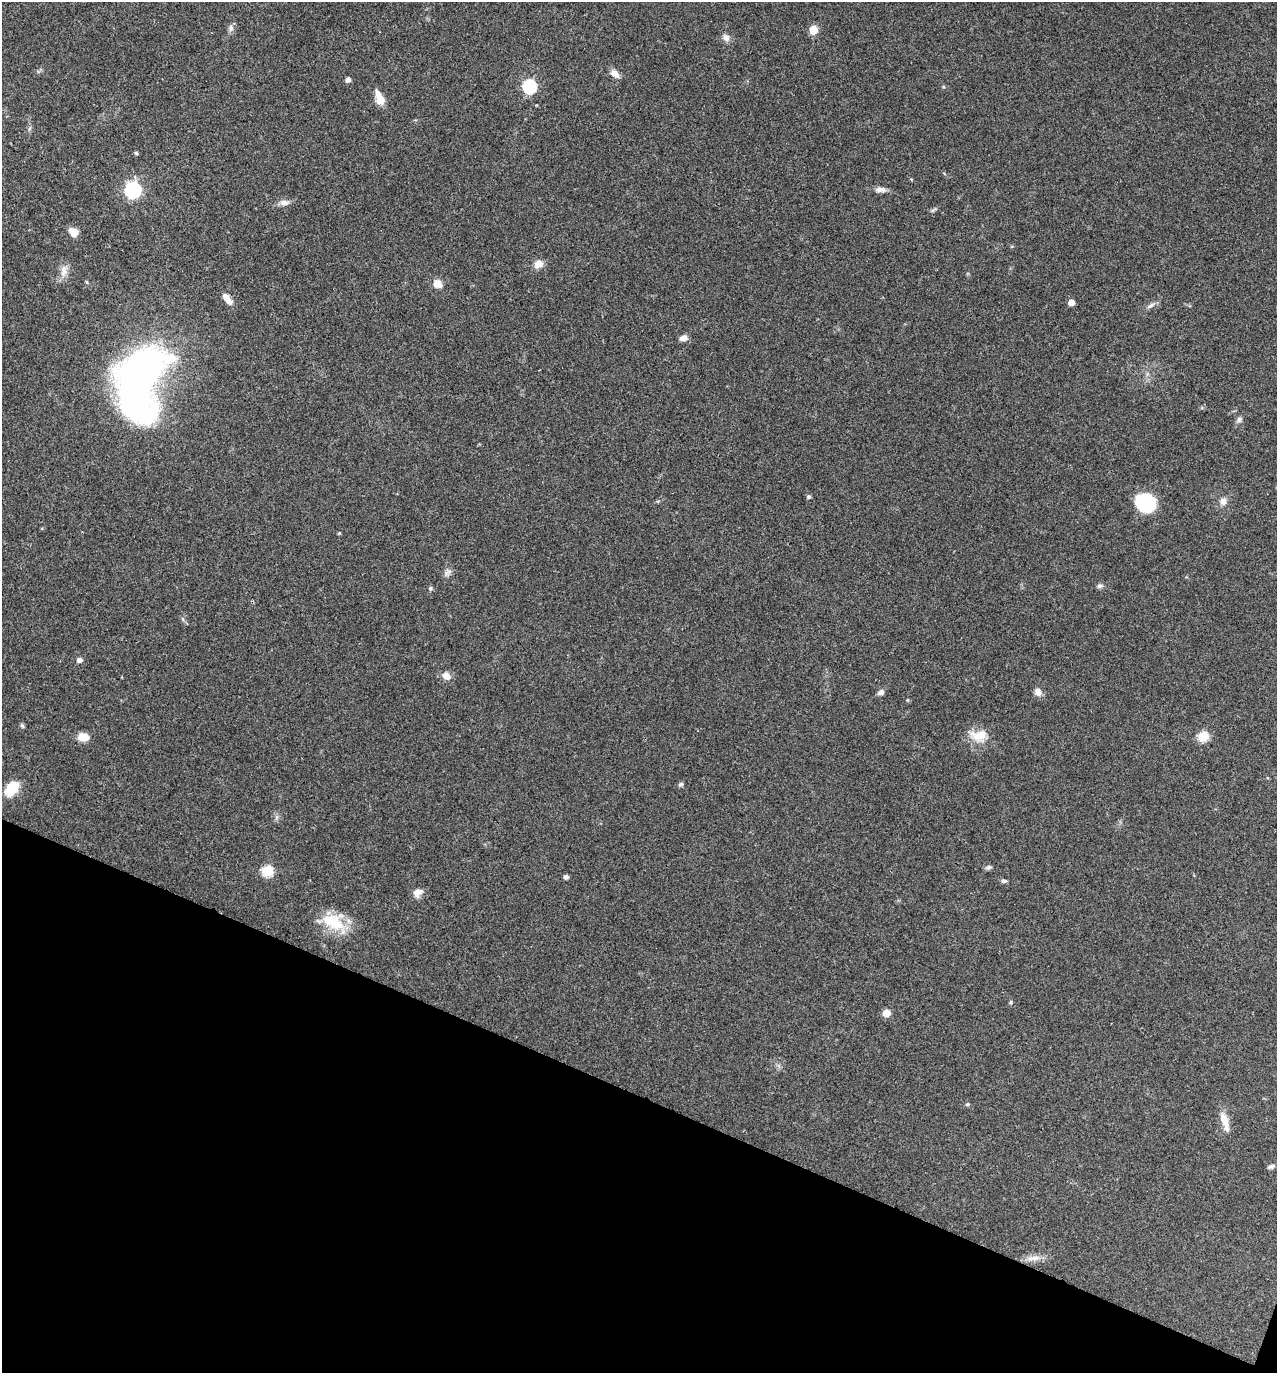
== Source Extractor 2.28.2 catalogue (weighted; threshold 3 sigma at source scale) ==
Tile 15 of 4 x 4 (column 3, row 4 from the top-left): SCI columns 2686-3960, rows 7-1377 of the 5504 x 5492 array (HDU 1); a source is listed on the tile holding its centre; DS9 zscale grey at full resolution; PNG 1279 x 1375 px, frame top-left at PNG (2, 2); no overlay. Shown black and unused: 20% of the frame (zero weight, under 3 of 4 exposures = <1% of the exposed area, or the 3 px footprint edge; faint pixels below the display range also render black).
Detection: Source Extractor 2.28.2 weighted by HDU 2 'WHT'; one run over the whole footprint, this tile lists its part. Background 0.0934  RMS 0.006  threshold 0.0269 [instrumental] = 3 sigma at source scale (4.5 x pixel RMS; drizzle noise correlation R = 1.50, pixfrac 1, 0.05/0.05 arcsec/px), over >= 5 px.
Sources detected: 54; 1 inside a brighter object's white glare — not listed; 2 inside a brighter listed object's ellipse — not listed separately; the other 51 listed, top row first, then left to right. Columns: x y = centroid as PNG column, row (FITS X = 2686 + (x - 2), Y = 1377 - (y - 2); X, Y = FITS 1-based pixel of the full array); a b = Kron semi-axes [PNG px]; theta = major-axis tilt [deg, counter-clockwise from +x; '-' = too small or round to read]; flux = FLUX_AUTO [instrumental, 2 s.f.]
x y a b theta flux
231 28 10 7 75 2.2
813 30 5 5 - 19
726 38 10 9 - 2.8
615 74 11 7 -39 4.1
348 80 6 5 - 2.1
529 86 6 6 - 85
380 99 12 11 - 5.6
136 153 4 4 - 0.96
132 190 7 7 - 160
880 190 15 6 -2 3.2
284 203 13 7 -1 3.1
73 232 9 7 -51 7.5
538 264 10 8 26 5.2
64 271 17 9 87 4.8
438 284 12 10 -37 4.6
228 300 13 7 -35 3.9
1071 302 5 5 - 5.5
1151 305 13 5 27 2.3
683 338 8 6 15 3.7
144 368 64 38 32 180
1239 419 8 6 58 1.7
809 496 5 5 - 1.1
1223 501 9 8 - 3.1
1146 503 19 16 -37 36
339 533 4 3 - 0.54
447 573 13 5 42 2.2
1100 586 10 5 11 1.6
430 588 5 5 - 1
79 660 6 5 - 2.4
446 676 10 8 -36 4.8
881 692 8 6 29 2.2
1038 692 11 9 -74 2.9
22 726 6 4 -62 1
979 736 22 15 3 11
1203 736 6 5 - 31
83 737 11 8 -12 7.6
680 784 7 5 38 1.2
12 788 13 9 48 20
277 817 7 4 90 1.3
989 867 9 5 18 1.4
267 871 6 5 - 41
566 877 4 4 - 2
1004 881 8 4 5 1.2
417 892 12 9 21 4.2
333 922 33 20 -20 21
1011 1002 6 4 89 0.73
886 1013 7 6 - 6.4
967 1104 5 5 - 0.76
1225 1122 26 8 -72 7.5
1271 1166 9 5 21 1.6
1033 1258 22 7 8 5